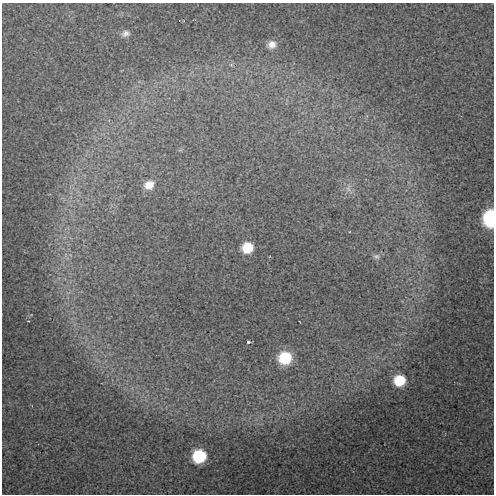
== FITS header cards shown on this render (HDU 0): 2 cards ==
NAXIS1  =                  492 / Axis length
NAXIS2  =                  492 / Axis length

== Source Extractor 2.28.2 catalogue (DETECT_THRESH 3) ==
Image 492 x 492 px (HDU 0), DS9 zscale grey, 1 PNG px = 1 image px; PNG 496 x 496 px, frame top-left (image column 1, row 492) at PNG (2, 3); no overlay
Background 71.9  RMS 2.1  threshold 6.3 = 3 sigma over >= 5 px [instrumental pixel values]
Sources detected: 12; all 12 listed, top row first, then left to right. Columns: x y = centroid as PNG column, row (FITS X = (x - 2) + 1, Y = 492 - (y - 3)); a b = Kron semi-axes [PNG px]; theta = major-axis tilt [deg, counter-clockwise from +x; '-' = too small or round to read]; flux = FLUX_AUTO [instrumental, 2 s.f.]
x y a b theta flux
125 33 11 8 14 690
272 44 9 9 - 1000
231 65 6 3 18 180
149 185 13 11 24 1600
348 189 9 6 -68 630
490 218 11 8 89 17000
247 248 10 9 - 3200
376 256 9 8 - 460
248 342 3 3 - 520
285 358 11 11 - 5700
399 380 11 11 - 3900
199 456 10 10 - 7000
At the frame edge (FLAGS 8, measured only in part): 1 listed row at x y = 490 218